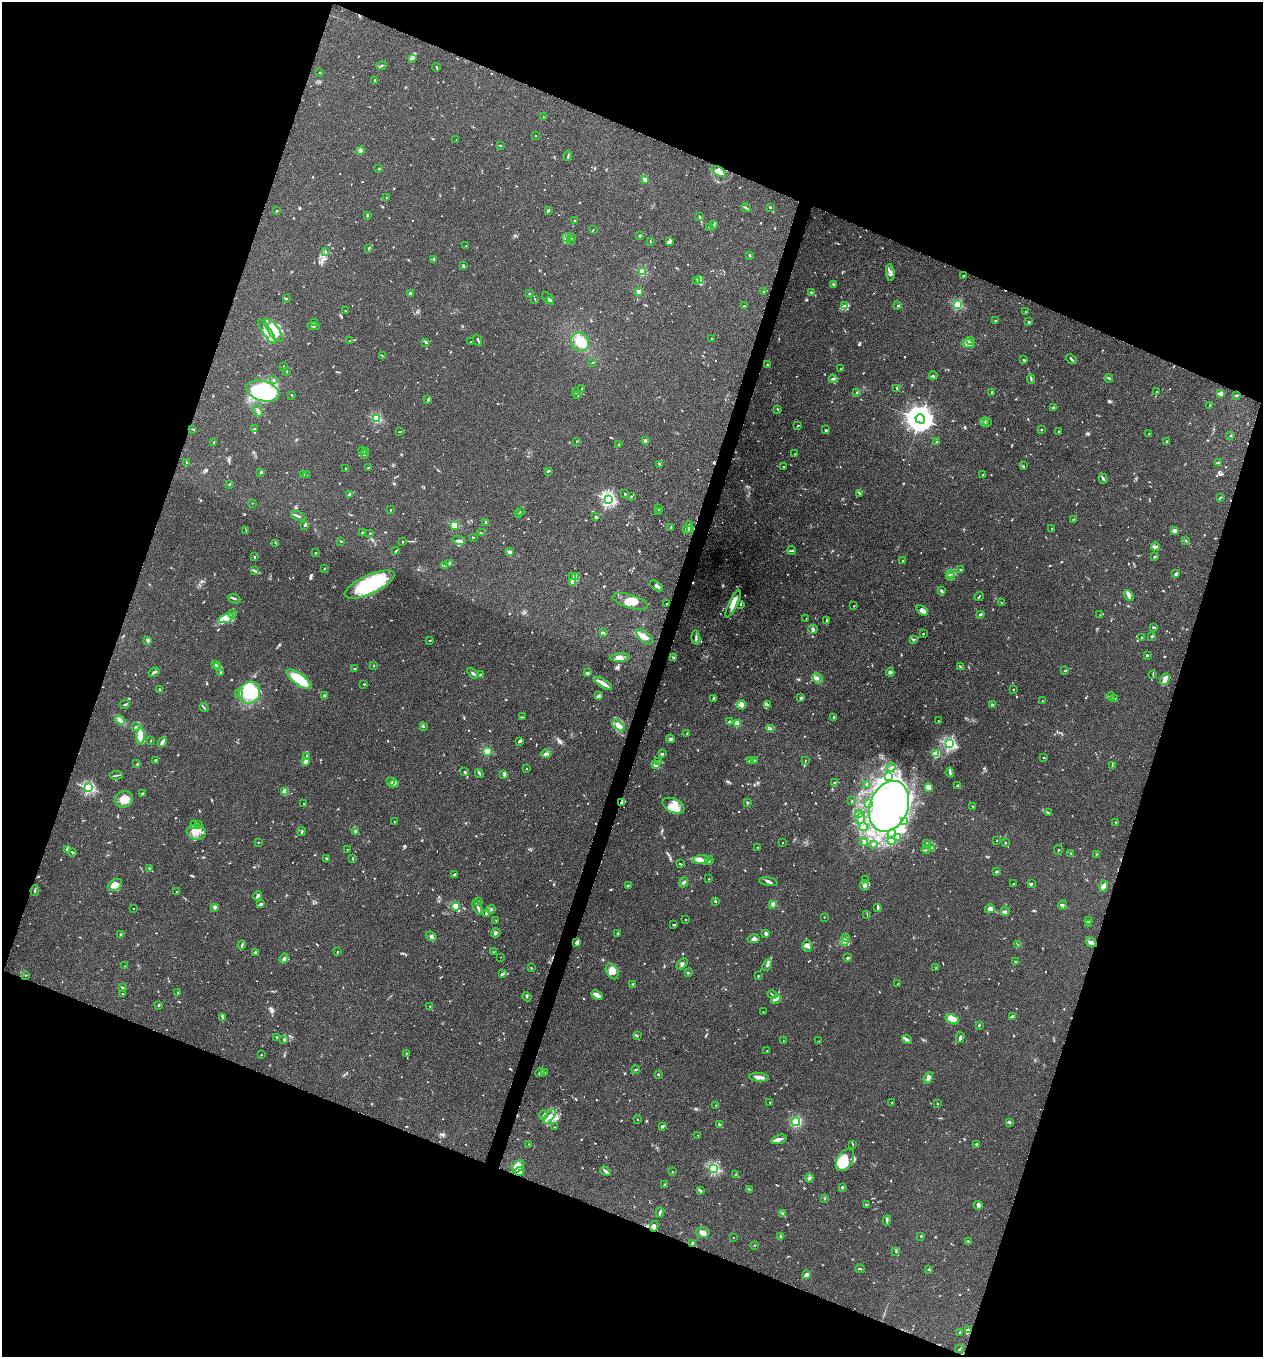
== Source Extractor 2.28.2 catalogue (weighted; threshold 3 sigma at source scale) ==
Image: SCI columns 139-5179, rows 11-5429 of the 5448 x 5438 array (HDU 1 of 3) = the unmasked area's bounding box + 8 px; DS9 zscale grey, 4 x 4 block average (1 PNG px = mean of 4 x 4 image px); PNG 1265 x 1359 px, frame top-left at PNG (2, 2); each listed source drawn as its Kron ellipse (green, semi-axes under 4 px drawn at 4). Shown black and unused: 41% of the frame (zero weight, under 5 of 9 exposures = <1% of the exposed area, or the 3 px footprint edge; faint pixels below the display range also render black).
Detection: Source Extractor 2.28.2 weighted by HDU 2 'WHT'. Background 0.0659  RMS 0.0032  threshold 0.0131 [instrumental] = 3 sigma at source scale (4.09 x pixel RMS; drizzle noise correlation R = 1.36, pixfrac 0.8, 0.05/0.05 arcsec/px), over >= 5 px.
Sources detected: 1166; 12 too faint to see at this stretch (4 x 4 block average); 14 inside a brighter object's white glare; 4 cosmic-ray / hot-pixel residue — neither listed nor drawn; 38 coinciding with a brighter row at this scale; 101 inside a brighter listed object's ellipse — not listed separately; of the other 997, all 500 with FLUX_AUTO >= 0.943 (the completeness limit of this list) listed and drawn (497 fainter detections not listed), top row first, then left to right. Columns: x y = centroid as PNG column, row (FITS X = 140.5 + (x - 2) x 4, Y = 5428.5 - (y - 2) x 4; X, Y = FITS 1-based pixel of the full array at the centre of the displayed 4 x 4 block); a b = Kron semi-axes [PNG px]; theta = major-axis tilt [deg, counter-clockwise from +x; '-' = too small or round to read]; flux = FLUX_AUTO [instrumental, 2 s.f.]
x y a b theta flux
413 58 4 2 - 1.9
382 66 5 2 - 1.8
436 67 4 2 - 1.7
319 72 2 2 - 3.1
375 80 3 2 - 1.8
543 117 3 2 - 1
535 136 2 2 - 2.8
456 140 2 2 - 1.1
500 146 3 2 - 1.3
360 151 4 3 - 3.3
568 156 5 2 - 2
379 168 2 2 - 2
719 171 8 4 -33 9.1
645 180 2 2 - 31
387 197 2 2 - 1.8
770 207 2 2 - 4.6
746 208 5 2 - 2.2
276 211 3 2 - 1.3
548 211 2 2 - 2.6
367 215 2 2 - 2.8
699 217 3 2 - 1.5
575 221 2 2 - 4.7
713 224 3 2 - 1.1
709 228 3 2 - 1.6
593 230 2 2 - 1.1
639 236 2 2 - 1.1
567 238 2 2 - 19
571 238 3 2 - 1.3
570 240 4 2 - 1.7
650 241 2 2 - 0.99
670 241 4 3 - 3.6
466 246 2 2 - 1.1
369 248 4 2 - 1.7
326 252 4 2 - 0.99
750 255 2 2 - 2.2
434 259 3 2 - 2.2
463 266 3 2 - 3.5
642 272 2 2 - 120
890 273 8 2 -85 4.7
963 275 3 2 - 1.1
697 280 3 2 - 1.3
699 280 3 2 - 1.4
834 284 4 2 - 1.6
764 291 2 2 - 2.8
639 292 2 2 - 48
811 292 2 2 - 4.1
411 293 4 2 - 2
529 294 2 2 - 1.2
548 298 7 3 -49 2.3
286 299 3 2 - 1.6
535 299 2 2 - 1
551 301 3 2 - 2.7
958 305 2 2 - 170
744 306 4 2 - 1.3
845 306 3 2 - 1.2
898 306 3 2 - 1.5
345 311 3 2 - 1
1025 312 2 2 - 2.4
996 321 3 2 - 2.1
1029 322 2 2 - 13
315 323 3 3 - 2.5
314 326 6 3 -4 3.4
267 331 14 4 -57 14
274 331 13 5 -54 23
712 338 2 2 - 1.7
478 340 6 2 -65 2.9
970 340 3 2 - 1
350 341 2 2 - 0.97
426 342 3 2 - 1.8
471 342 2 2 - 1.9
580 342 9 8 - 22
968 344 6 3 -15 7.6
382 356 3 2 - 1.1
1071 359 6 2 -42 3.2
1024 360 3 2 - 2.1
592 363 3 2 - 0.95
767 364 2 2 - 1.3
283 367 3 2 - 1.2
841 369 2 2 - 3
287 371 2 2 - 1.4
933 376 4 2 - 1.9
1109 378 4 2 - 2.1
833 379 4 2 - 3.2
1031 379 5 2 - 2.1
274 380 3 2 - 1.4
582 388 2 2 - 1.3
897 389 3 3 - 2.2
263 391 17 10 -16 150
1157 391 2 2 - 1.8
576 392 3 2 - 4.4
992 392 2 2 - 6.9
856 393 2 2 - 1.1
1221 393 3 3 - 7
292 395 2 2 - 1.2
1237 395 3 2 - 1.8
577 396 4 2 - 1.7
428 399 3 2 - 3.1
1209 405 3 2 - 1.1
1053 408 2 2 - 15
778 409 3 2 - 1.2
258 411 6 2 -65 3.4
376 419 2 2 - 170
920 419 5 4 - 3300
984 422 4 2 - 3.2
987 422 3 2 - 1.3
798 426 3 2 - 0.98
193 429 2 2 - 1.1
254 429 3 2 - 1.7
1041 429 2 2 - 1.2
826 430 3 3 - 2
1058 431 3 2 - 1.3
399 432 3 2 - 1.2
1149 433 2 2 - 0.96
1231 436 2 2 - 1.1
577 441 3 2 - 0.99
645 441 2 2 - 18
1167 441 3 2 - 1.4
937 442 2 2 - 3.6
214 443 4 2 - 1.8
618 445 2 2 - 1.2
363 451 4 2 - 1.4
366 451 3 2 - 1.5
365 454 2 2 - 1.1
795 454 2 2 - 2.3
186 462 2 2 - 1.7
1219 463 3 2 - 2.2
659 464 4 2 - 1
1023 466 2 2 - 1.5
783 467 2 2 - 1.7
345 468 3 2 - 1.2
369 468 3 2 - 3.5
548 471 4 2 - 1.9
261 472 2 2 - 4
303 474 2 2 - 0.97
306 475 3 2 - 1.3
983 475 2 2 - 1.7
1103 479 5 3 - 2.7
229 484 3 2 - 1.4
625 494 2 2 - 7.1
860 494 3 2 - 1.4
350 495 4 3 - 5.2
631 497 2 2 - 1.5
1220 498 3 2 - 1.1
609 499 2 2 - 480
252 503 2 2 - 1.5
659 509 2 2 - 1.8
390 510 2 2 - 1.1
521 511 2 2 - 1.1
658 511 3 2 - 1.2
519 513 2 2 - 1.1
298 516 7 2 -26 3
595 517 2 2 - 2
1074 519 3 2 - 1
485 522 3 2 - 1
454 525 2 2 - 93
304 526 3 2 - 2.2
671 527 3 2 - 1.5
688 528 7 3 63 5.7
1052 529 4 2 - 1
246 530 3 2 - 1.1
691 530 3 2 - 3.8
1174 530 3 2 - 8.3
362 533 3 2 - 1.3
370 533 2 2 - 1.4
481 533 3 2 - 1.3
473 537 3 2 - 1.4
459 540 6 2 -12 3.7
341 541 2 2 - 1.3
403 541 3 2 - 1.1
1186 541 3 2 - 1.5
276 543 2 2 - 1.2
1156 547 4 2 - 3.8
792 550 4 2 - 3.7
396 551 3 2 - 2
509 552 2 2 - 9.2
315 553 2 2 - 1.7
254 557 2 2 - 4.3
1154 557 3 2 - 1.5
903 561 3 2 - 0.96
450 563 3 2 - 3
444 565 3 2 - 1.4
324 568 2 2 - 1.5
255 570 3 2 - 1.3
961 570 2 2 - 4
951 573 4 2 - 2.3
1176 574 4 3 - 3.1
576 576 3 2 - 1.8
572 577 2 2 - 1.2
950 577 4 2 - 2.3
572 583 3 2 - 1.6
370 584 27 9 25 120
656 586 7 3 -36 5
941 591 3 3 - 2.5
979 596 5 2 - 1.6
1129 596 6 3 -55 6.2
234 599 6 2 -21 3.9
630 601 18 6 -16 20
1001 603 3 2 - 1.2
666 604 2 2 - 1.4
733 604 15 4 64 14
741 604 4 2 - 1.6
854 606 2 2 - 1.2
922 610 6 3 -35 9.7
232 614 3 2 - 2.2
980 615 4 2 - 2.6
1100 615 2 2 - 1.3
226 618 8 4 18 9.9
806 618 3 2 - 1.1
826 621 4 2 - 1.6
1153 627 3 2 - 2
813 629 5 3 - 3.1
603 633 3 2 - 3.7
923 634 2 2 - 1.2
1152 636 3 2 - 2.8
645 637 10 5 -41 11
696 638 7 2 -83 3.2
1141 638 3 2 - 1.4
913 639 3 2 - 2.1
148 640 2 2 - 26
430 640 3 2 - 1.1
1147 655 2 2 - 2.1
620 658 10 4 4 9.7
674 658 4 2 - 2.2
215 665 4 2 - 2.2
374 666 2 2 - 1
218 667 3 2 - 2.5
960 667 4 2 - 2.2
355 669 2 2 - 2.3
1065 671 3 2 - 0.96
154 672 6 2 30 3.8
221 672 4 2 - 2
890 672 4 2 - 2.6
587 673 2 2 - 20
473 674 7 2 -36 3.9
480 675 3 2 - 4.5
1153 675 3 2 - 1.4
817 678 6 4 -56 5.2
299 679 15 5 -36 66
1165 679 6 2 63 15
603 683 10 3 -33 15
364 684 3 2 - 1.2
159 689 2 2 - 2.2
1013 689 2 2 - 1.2
250 693 11 10 - 60
238 694 2 2 - 1.1
324 696 3 3 - 2.6
598 696 4 3 - 2.7
1111 697 4 2 - 1.8
714 698 4 3 - 3.4
801 698 3 2 - 2.8
1115 699 3 2 - 1.2
1042 701 2 2 - 2
125 704 5 2 - 2.3
741 705 5 4 - 6
768 705 3 2 - 2.2
992 705 3 3 - 2.7
204 707 5 2 - 1.9
523 717 2 2 - 1.5
834 717 2 2 - 2.4
120 720 5 3 - 6.5
938 721 2 2 - 1.3
730 722 3 2 - 1.2
737 723 2 2 - 54
618 725 7 4 -44 10
136 727 4 2 - 3.8
423 727 3 2 - 1.2
770 728 3 2 - 2.3
687 733 3 2 - 1.1
140 736 8 4 89 32
671 739 4 3 - 3.1
151 741 2 2 - 1
520 741 3 2 - 3.5
162 742 5 2 - 7.8
950 744 2 2 - 330
487 751 2 2 - 110
545 754 5 2 - 4.7
662 754 2 2 - 5
936 754 2 2 - 110
306 756 2 2 - 1.6
1044 757 2 2 - 1.3
156 760 3 2 - 1.7
805 760 3 2 - 1.2
306 761 4 2 - 7.2
659 761 4 2 - 2.4
751 761 3 3 - 2.5
754 761 2 2 - 0.96
137 764 2 2 - 1.9
656 765 4 2 - 23
1112 766 3 2 - 1.5
891 767 5 2 - 2.7
526 769 2 2 - 2.4
465 772 4 2 - 2.6
950 773 5 2 - 3.8
479 774 4 2 - 1.8
504 774 4 2 - 2.4
116 775 6 2 4 2.3
889 776 2 2 - 40
390 781 4 2 - 2.6
835 783 2 2 - 11
394 784 5 2 - 3.4
867 784 2 2 - 9
958 785 3 2 - 2.1
928 787 3 3 - 3.9
88 788 2 2 - 290
285 791 3 2 - 18
142 794 3 2 - 2.4
124 799 9 8 - 20
852 801 2 2 - 1.4
621 802 2 2 - 1.9
747 803 3 2 - 2.1
303 804 3 2 - 0.94
869 804 4 3 - 2.4
673 806 11 6 -26 27
889 806 26 19 69 780
973 807 3 2 - 1.3
1048 813 4 2 - 1.1
858 814 4 3 - 3.5
860 818 6 3 71 3.1
394 822 3 2 - 1
905 822 4 3 - 2.9
1116 823 2 2 - 1.7
194 825 4 2 - 1.3
198 825 4 2 - 2.6
864 827 4 3 - 2.1
302 831 4 2 - 2
356 831 2 2 - 31
196 832 9 7 -11 16
892 834 5 2 - 3.8
898 838 2 2 - 1.1
892 840 4 3 - 6.9
997 841 2 2 - 2
258 842 2 2 - 1.6
864 842 4 2 - 2.1
1005 842 3 2 - 1.1
783 843 2 2 - 1.4
873 844 3 2 - 1.3
927 844 2 2 - 4.3
757 847 2 2 - 1.2
931 848 3 2 - 2.6
67 849 4 3 - 6.9
347 849 2 2 - 1.2
926 849 5 2 - 1.8
1058 850 5 2 - 1.2
73 853 3 2 - 1.5
1071 853 3 2 - 1.3
1096 854 3 2 - 0.98
326 858 2 2 - 1.5
352 858 2 2 - 1
701 860 8 3 4 8.6
709 860 4 2 - 1.8
680 864 3 2 - 2.4
150 869 2 2 - 1
996 872 2 2 - 5.8
454 874 3 2 - 1.9
709 879 2 2 - 1.1
865 880 2 2 - 1.1
684 882 5 2 - 3.2
768 882 9 2 -10 4.6
1013 884 2 2 - 1.8
1031 884 4 2 - 1.5
115 885 8 5 30 9.4
628 885 2 2 - 1.5
864 885 5 3 - 4.3
1104 886 6 4 75 5.9
35 891 5 2 - 2.5
177 892 2 2 - 2.6
258 896 4 2 - 3.3
478 901 3 2 - 1.1
715 901 2 2 - 1.7
261 904 2 2 - 3.4
773 904 2 2 - 40
1062 905 4 2 - 2.3
455 906 2 2 - 66
215 907 2 2 - 32
478 907 8 2 -67 4.2
878 908 3 2 - 2.7
134 909 2 2 - 1.6
491 909 4 2 - 1.9
990 909 5 3 - 9.3
1005 911 4 3 - 3
487 914 3 2 - 2.2
867 914 3 2 - 0.96
824 917 2 2 - 1.1
496 920 2 2 - 2.3
686 920 2 2 - 2
1088 920 3 2 - 1.7
1089 924 3 2 - 1
674 925 3 2 - 3
496 933 5 3 - 3.1
618 933 3 2 - 2.6
121 934 4 2 - 3.4
766 934 3 3 - 3.4
431 936 6 3 -38 4
846 938 3 2 - 2
753 939 6 3 12 5.1
844 941 4 3 - 3.8
577 942 4 2 - 6.4
1091 942 6 3 -34 5.5
242 945 4 2 - 1.9
1018 945 2 2 - 0.97
807 946 6 5 - 6.7
337 952 2 2 - 1.4
494 952 2 2 - 2.9
255 953 3 2 - 2.8
500 957 2 2 - 0.98
284 958 5 4 - 4.4
848 958 3 2 - 2.5
1015 961 2 2 - 0.94
682 964 6 2 46 3.8
767 965 6 2 61 4
125 966 2 2 - 1.2
936 967 3 2 - 1.4
531 968 3 2 - 0.95
612 971 8 5 -60 12
688 973 2 2 - 0.96
503 974 4 2 - 2.2
26 975 2 2 - 2.9
758 976 2 2 - 1.6
633 984 2 2 - 1.7
898 984 2 2 - 1.1
122 988 4 2 - 2.7
123 993 2 2 - 1.2
178 993 2 2 - 11
772 994 5 2 - 1.7
597 995 6 3 -27 10
527 997 4 3 - 2
776 999 5 2 - 3.5
159 1005 3 2 - 2.1
430 1007 3 2 - 1
763 1012 2 2 - 1.4
1012 1017 4 3 - 2.9
223 1018 4 2 - 2.1
952 1019 7 4 -26 44
979 1025 2 2 - 2.3
637 1036 3 2 - 1.6
277 1037 2 2 - 3
960 1038 5 2 - 5.9
284 1040 3 2 - 1.7
907 1040 5 2 - 4.4
783 1041 2 2 - 1
819 1041 3 2 - 1
767 1051 2 2 - 1.4
406 1053 3 2 - 1.4
261 1055 2 2 - 1.1
636 1070 4 2 - 1.8
540 1073 5 3 - 3.8
545 1073 2 2 - 0.97
658 1075 3 2 - 1.2
759 1077 9 3 -4 12
928 1078 6 3 66 3.8
770 1102 3 2 - 1.2
892 1102 2 2 - 1.2
937 1103 2 2 - 1.2
716 1105 2 2 - 1.5
544 1115 4 2 - 2.8
550 1116 8 4 55 9.3
637 1119 2 2 - 2.5
796 1122 4 3 - 73
1009 1122 4 2 - 3
719 1124 3 2 - 1.7
663 1126 2 2 - 1.1
555 1127 2 2 - 1.1
698 1135 2 2 - 0.97
779 1139 8 3 17 8
529 1144 2 2 - 1.2
852 1144 4 2 - 1.5
977 1144 4 2 - 1.7
845 1160 12 7 57 29
518 1166 7 5 48 29
713 1168 2 2 - 270
605 1171 6 3 -34 3.4
519 1172 4 4 - 12
672 1172 2 2 - 1.2
736 1175 2 2 - 10
809 1178 4 3 - 3.1
665 1185 2 2 - 4
842 1187 2 2 - 10
749 1189 4 2 - 1.3
701 1191 2 2 - 1.1
824 1198 2 2 - 1
866 1205 3 2 - 1.5
978 1205 5 4 - 5.1
660 1212 5 2 - 3.7
783 1214 3 2 - 1.7
887 1220 5 2 - 2.7
654 1226 5 3 - 3.4
703 1232 7 5 -6 8.3
780 1236 2 2 - 1
921 1236 2 2 - 3.1
733 1237 2 2 - 0.97
968 1242 2 2 - 1.1
693 1243 2 2 - 30
755 1245 3 2 - 0.96
896 1251 2 2 - 1.3
860 1269 5 2 - 1.7
929 1270 3 2 - 1.3
806 1275 3 2 - 14
968 1329 3 2 - 2.1
960 1333 3 2 - 2.7
959 1349 4 2 - 1.4
Overlapping masked pixels (flux is a lower limit): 2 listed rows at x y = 621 802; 693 1243
Diffuse or blended objects may show on this block-average render without a row.